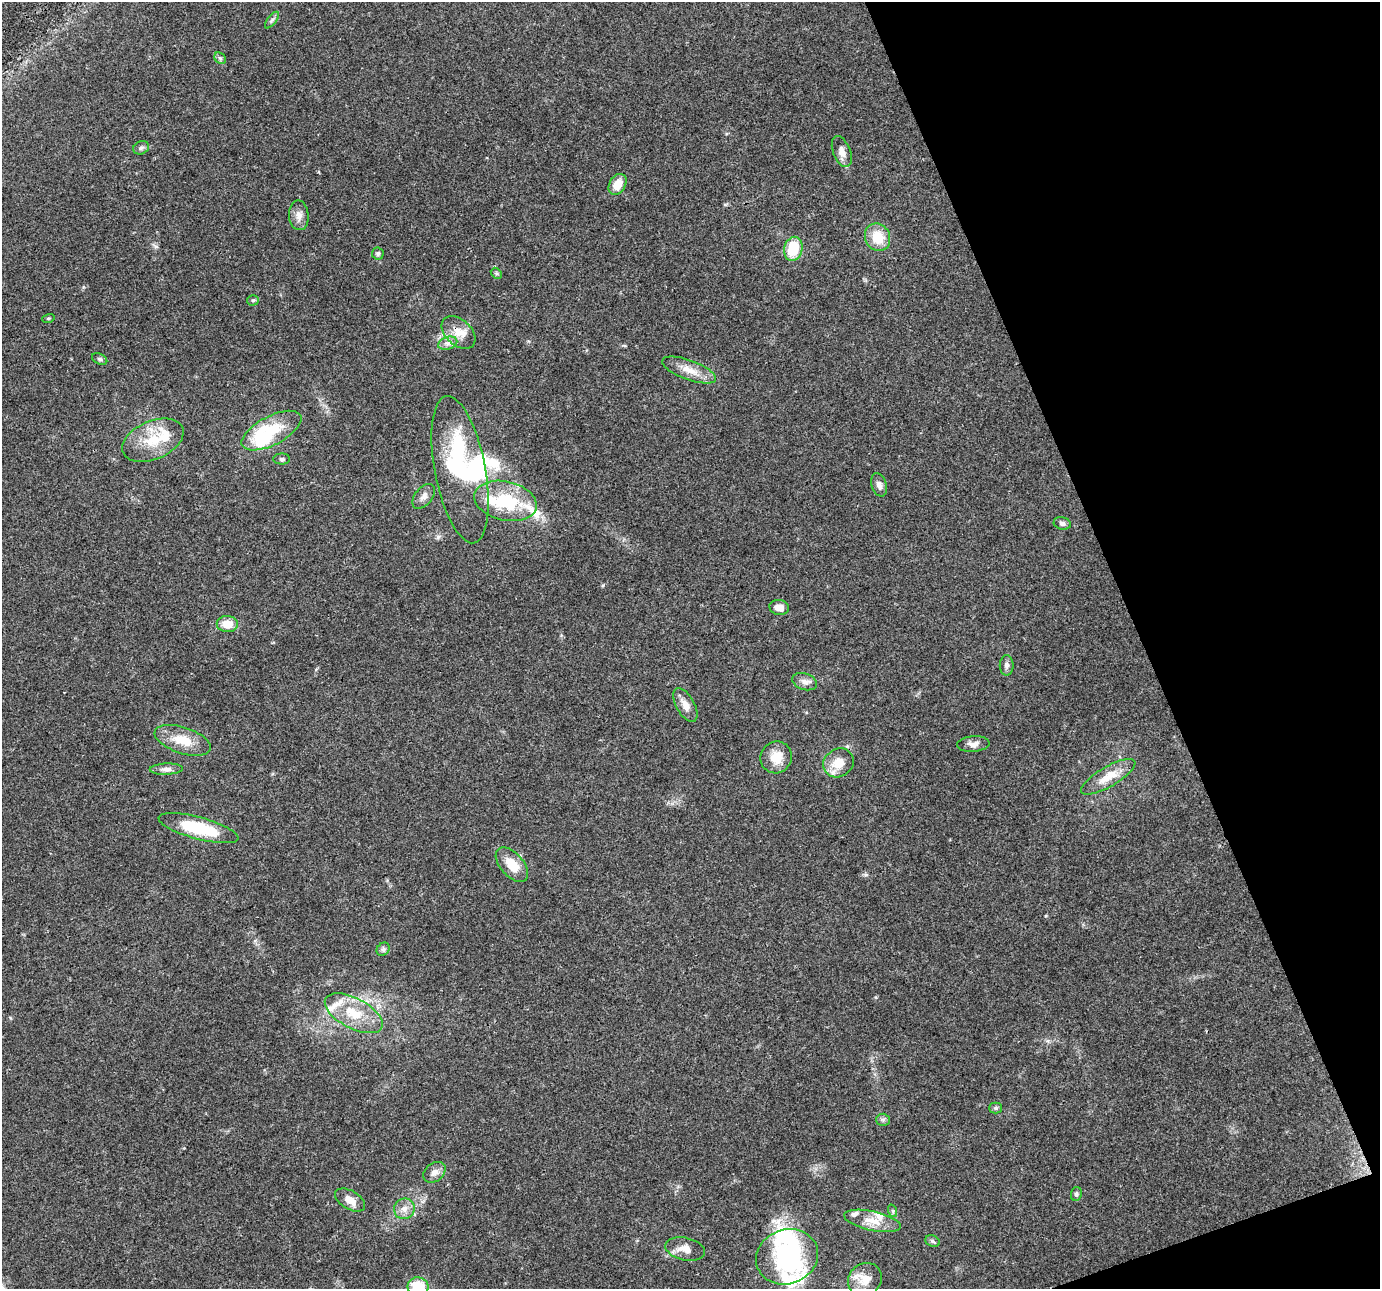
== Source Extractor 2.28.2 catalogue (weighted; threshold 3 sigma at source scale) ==
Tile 12 of 4 x 4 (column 4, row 3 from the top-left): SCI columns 4137-5514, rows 1365-2651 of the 5516 x 5358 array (HDU 1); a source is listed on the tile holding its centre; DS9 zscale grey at full resolution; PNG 1382 x 1291 px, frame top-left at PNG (2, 2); each listed source drawn as its Kron ellipse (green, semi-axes under 4 px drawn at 4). Shown black and unused: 18% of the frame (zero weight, under 3 of 4 exposures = <1% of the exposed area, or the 3 px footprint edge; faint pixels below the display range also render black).
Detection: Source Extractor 2.28.2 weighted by HDU 2 'WHT'; one run over the whole footprint, this tile lists its part. Background 0.0893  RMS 0.0052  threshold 0.0236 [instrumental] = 3 sigma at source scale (4.5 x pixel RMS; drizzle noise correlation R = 1.50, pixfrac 1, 0.0396/0.0396 arcsec/px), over >= 5 px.
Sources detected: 68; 4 inside a brighter object's white glare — neither listed nor drawn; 12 inside a brighter listed object's ellipse — not listed separately; the other 52 listed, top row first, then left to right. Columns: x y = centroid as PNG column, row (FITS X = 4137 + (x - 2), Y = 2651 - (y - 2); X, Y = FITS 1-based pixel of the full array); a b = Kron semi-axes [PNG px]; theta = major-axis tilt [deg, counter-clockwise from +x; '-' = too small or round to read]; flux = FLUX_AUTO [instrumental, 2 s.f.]
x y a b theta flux
272 20 10 4 52 1.3
220 58 6 5 - 1.1
141 148 8 6 24 1.5
842 152 16 8 -68 3.8
617 184 11 8 58 7.6
299 215 15 10 -86 3.7
878 237 14 12 -62 12
793 249 12 9 76 17
378 253 6 6 - 1.1
496 273 6 4 -45 0.73
253 300 5 5 - 0.83
48 318 6 4 18 0.69
459 333 20 13 -42 7.2
448 343 10 6 18 2.3
100 359 8 5 -27 1.1
689 370 28 9 -20 7.7
272 431 33 14 27 21
153 440 32 19 23 17
282 459 8 5 0 1.1
460 470 75 25 -79 65
879 485 12 7 -72 2.6
424 496 14 8 51 3
505 501 32 19 -13 31
1062 523 8 6 -14 1.7
779 607 10 7 -11 4.5
227 624 10 8 -3 7.7
1007 665 10 7 89 1.9
805 682 13 8 -19 2.9
685 705 19 9 -60 4.7
183 740 29 13 -18 12
973 744 16 8 4 3.2
776 757 16 15 - 8.8
838 763 16 14 33 7.9
166 769 16 5 2 2.7
1108 777 31 10 31 9.7
198 828 41 11 -15 29
512 865 21 11 -49 9.9
383 949 7 6 - 1.2
354 1013 32 15 -28 18
996 1108 6 5 - 0.99
883 1120 6 6 - 1.2
434 1172 12 9 39 3.6
1076 1194 7 5 82 1.1
350 1200 16 9 -30 5
404 1209 10 10 - 3.9
893 1211 6 4 -72 0.76
873 1221 29 9 -12 8.6
933 1241 7 5 -24 1.1
685 1249 20 11 -13 5.8
787 1257 31 27 21 47
865 1280 17 16 - 8
418 1287 10 9 - 16
Overlapping masked pixels (flux is a lower limit): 1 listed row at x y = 459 333
Isophote crosses this tile's border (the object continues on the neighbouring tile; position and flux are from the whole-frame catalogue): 1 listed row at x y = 418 1287
Unlisted compact peaks at least as high as the median listed source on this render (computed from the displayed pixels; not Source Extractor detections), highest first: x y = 603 585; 866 875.